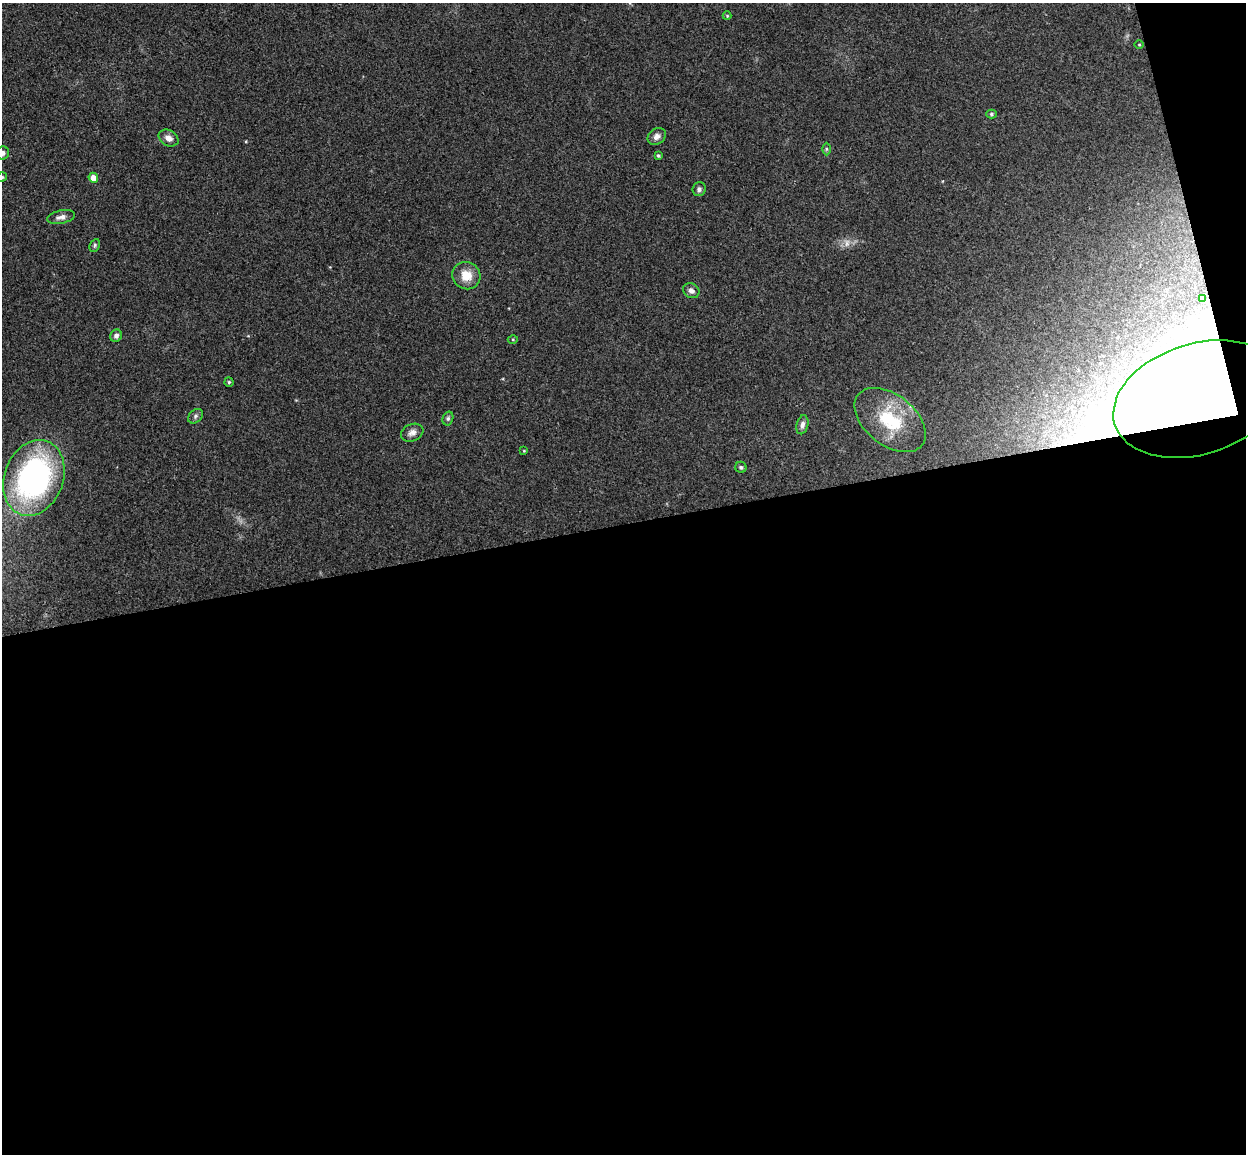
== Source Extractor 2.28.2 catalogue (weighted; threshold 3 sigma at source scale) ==
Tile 16 of 4 x 4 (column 4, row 4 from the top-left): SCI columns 3788-5031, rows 153-1304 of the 5088 x 5029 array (HDU 1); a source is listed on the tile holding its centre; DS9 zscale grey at full resolution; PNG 1248 x 1156 px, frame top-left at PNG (2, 3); each listed source drawn as its Kron ellipse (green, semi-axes under 4 px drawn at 4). Shown black and unused: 56% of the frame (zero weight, under 3 of 4 exposures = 6% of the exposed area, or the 3 px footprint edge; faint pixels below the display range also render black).
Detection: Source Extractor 2.28.2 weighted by HDU 2 'WHT'; one run over the whole footprint, this tile lists its part. Background 0.0709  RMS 0.0075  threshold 0.0339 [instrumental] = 3 sigma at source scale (4.5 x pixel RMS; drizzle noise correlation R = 1.50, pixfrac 1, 0.05/0.05 arcsec/px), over >= 5 px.
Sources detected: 31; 1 too faint to see at this stretch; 2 inside a brighter object's white glare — neither listed nor drawn; the other 28 listed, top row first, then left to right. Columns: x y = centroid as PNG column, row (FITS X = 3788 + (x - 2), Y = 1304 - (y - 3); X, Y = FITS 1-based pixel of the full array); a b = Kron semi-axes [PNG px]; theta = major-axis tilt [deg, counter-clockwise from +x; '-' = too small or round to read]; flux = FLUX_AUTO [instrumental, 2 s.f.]
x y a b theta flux
727 16 4 4 - 0.78
1139 45 5 3 - 0.67
991 114 5 4 - 1.2
657 136 10 7 35 3.9
168 138 10 7 -29 4.6
826 149 6 4 -90 1.1
2 153 7 6 - 3.3
658 155 4 3 - 1.2
2 177 5 4 - 1.3
93 178 5 4 - 6
699 189 7 6 - 2.2
61 217 14 6 12 3.9
95 245 7 4 63 1.3
466 276 14 13 - 12
691 291 8 7 - 2.9
1203 299 3 2 - 0.77
116 336 6 5 - 2.4
513 339 5 3 - 0.7
229 382 4 4 - 0.96
1198 399 87 55 17 950
195 416 8 6 43 2
448 418 7 5 75 1.5
890 420 41 25 -39 42
802 425 10 5 76 3.1
412 433 11 8 23 4
524 451 3 3 - 0.61
741 467 5 5 - 1.3
34 478 39 29 70 200
Overlapping masked pixels (flux is a lower limit): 1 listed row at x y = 1198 399
Isophote crosses this tile's border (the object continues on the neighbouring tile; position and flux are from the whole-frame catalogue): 2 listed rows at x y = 2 153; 2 177